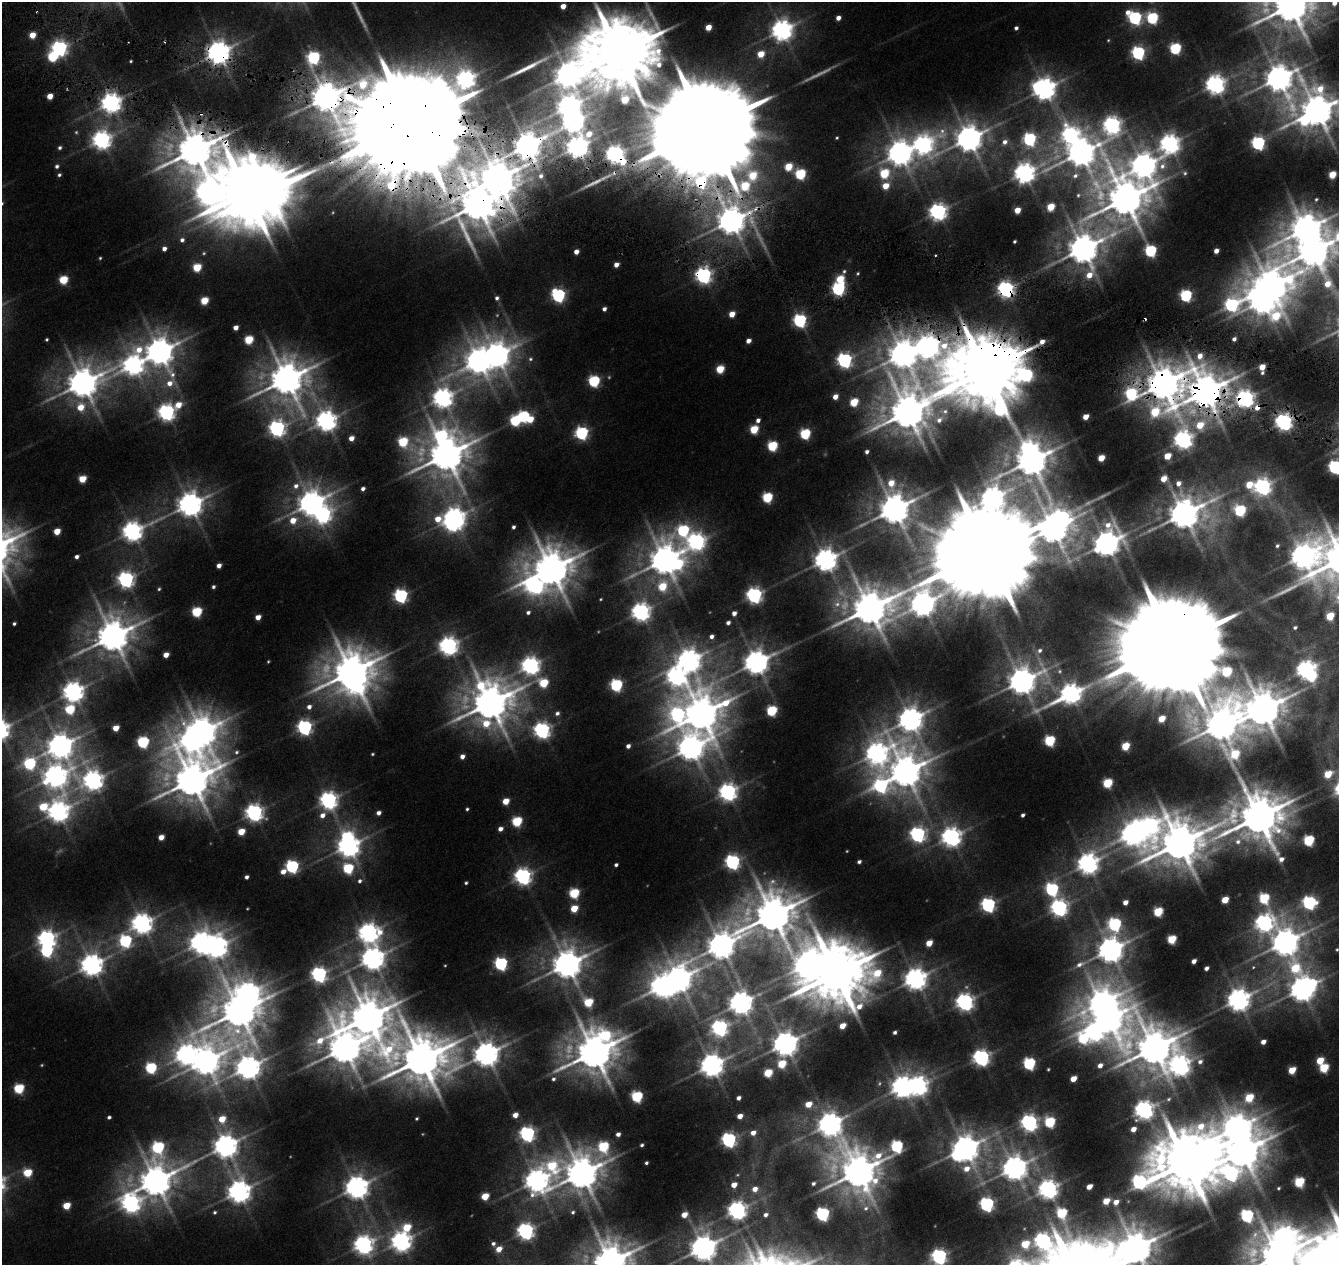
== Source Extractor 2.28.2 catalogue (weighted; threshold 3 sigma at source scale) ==
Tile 11 of 4 x 4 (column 3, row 3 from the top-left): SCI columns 2685-4021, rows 1547-2809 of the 5359 x 5555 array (HDU 1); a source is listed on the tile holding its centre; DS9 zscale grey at full resolution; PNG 1341 x 1267 px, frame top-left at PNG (2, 2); no overlay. Shown black and unused: <1% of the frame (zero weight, under 3 of 6 exposures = <1% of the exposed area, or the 3 px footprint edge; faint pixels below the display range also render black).
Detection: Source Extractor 2.28.2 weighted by HDU 2 'WHT'; one run over the whole footprint, this tile lists its part. Background 0.0186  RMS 0.0027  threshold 0.0111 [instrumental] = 3 sigma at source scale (4.09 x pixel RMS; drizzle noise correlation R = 1.36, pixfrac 0.8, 0.0396/0.0396 arcsec/px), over >= 5 px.
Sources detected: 484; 25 too faint to see at this stretch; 26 inside a brighter object's white glare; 4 cosmic-ray / hot-pixel residue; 2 long thin detections or spike segments (spike, bleed or trail) — not listed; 1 inside a brighter listed object's ellipse — not listed separately; the other 426 listed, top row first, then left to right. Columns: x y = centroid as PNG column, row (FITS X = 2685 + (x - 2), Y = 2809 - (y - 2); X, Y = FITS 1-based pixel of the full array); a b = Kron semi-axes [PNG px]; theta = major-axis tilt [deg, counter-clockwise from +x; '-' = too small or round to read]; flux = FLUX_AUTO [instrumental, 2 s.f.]
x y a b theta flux
1334 3 4 4 - 2.3
563 6 5 4 - 3.5
1290 6 14 12 18 1100
838 18 4 4 - 2.6
1135 18 8 6 -36 73
1152 18 6 6 - 43
708 27 5 4 - 6.2
1016 28 4 4 - 1
782 30 8 8 - 270
32 35 5 5 - 6.7
1108 40 4 4 - 0.34
59 48 7 7 - 140
1175 48 6 5 - 41
219 52 8 8 - 390
619 53 22 17 71 3900
1138 53 6 6 - 70
761 54 5 5 - 8.5
131 61 3 3 - 0.39
568 75 11 8 30 460
1278 78 14 12 -57 560
1215 84 7 7 - 220
1044 89 8 7 - 320
50 96 5 4 - 5.5
326 97 10 10 - 650
111 103 7 7 - 240
1317 111 12 11 - 870
571 113 40 13 -79 620
413 120 53 42 42 18000
1112 125 12 9 64 150
707 127 59 38 55 18000
1070 135 10 9 - 140
837 138 4 3 - 0.41
969 138 10 9 - 540
1029 139 6 6 - 61
102 140 8 7 - 200
1005 142 7 6 - 1.7
1258 143 6 6 - 75
923 144 11 11 - 180
1169 144 8 8 - 220
527 146 11 9 69 550
60 148 5 5 - 0.87
195 150 53 17 -76 1400
900 153 10 8 -69 450
1081 153 11 9 1 640
1143 165 12 10 -22 440
57 166 5 5 - 1
789 167 6 5 - 13
1024 173 9 7 19 260
1185 173 8 7 - 0.92
800 174 6 6 - 35
59 175 5 4 - 0.72
1075 175 11 8 32 2
1332 175 5 5 - 11
541 176 9 8 - 2
885 176 34 10 87 33
497 179 11 10 - 960
246 192 23 18 57 3500
1078 195 8 6 71 0.91
1125 199 16 14 -31 1100
1316 199 6 5 - 0.63
478 204 11 10 - 980
1051 207 5 5 - 12
1017 210 5 4 - 6.2
938 212 7 7 - 170
731 221 11 11 - 570
1306 229 15 10 22 700
182 240 7 6 - 1.4
1014 241 3 3 - 0.6
164 249 5 5 - 1.9
1083 249 15 12 74 710
1150 251 9 6 -65 47
1216 251 4 4 - 2.8
1313 251 19 14 31 860
576 252 4 4 - 2.7
935 255 2 2 - 0.28
100 258 4 4 - 0.44
616 265 5 4 - 2.4
197 267 5 5 - 14
858 273 5 4 - 0.44
703 275 7 7 - 140
840 279 8 6 59 13
63 280 5 5 - 17
1270 286 15 13 -63 820
838 289 6 6 - 68
1006 289 7 6 - 150
558 295 6 6 - 81
1186 295 6 6 - 50
497 298 6 6 - 1.2
204 301 5 5 - 12
1232 305 18 11 65 63
604 309 4 4 - 1.4
732 314 5 4 - 5.3
800 321 6 6 - 70
236 327 4 4 - 2.7
47 339 3 3 - 0.52
1234 339 4 4 - 1.2
249 340 6 5 - 17
748 341 4 4 - 2.4
927 347 9 9 - 340
159 352 14 10 -74 570
903 354 11 10 - 600
496 355 13 11 -87 440
530 359 8 7 - 1.1
844 360 7 7 - 110
479 361 12 10 -75 480
133 365 12 11 - 230
1262 367 5 4 - 6.6
720 369 5 5 - 14
986 370 33 26 5 4300
1262 373 5 4 - 0.61
286 379 15 15 - 920
594 381 6 6 - 42
83 383 15 12 66 690
1162 384 13 12 - 920
1205 392 15 12 -90 1100
1131 394 12 8 51 41
835 397 5 4 - 3.1
443 398 14 9 66 240
1245 399 12 9 -48 180
854 402 6 5 - 15
178 405 8 7 - 5.7
166 412 7 7 - 160
907 412 14 12 14 1100
1155 412 19 10 2 22
523 416 6 6 - 42
1086 417 5 4 - 4.5
530 419 6 5 - 8.6
758 420 5 4 - 1.6
326 421 8 8 - 280
1284 422 7 6 - 170
277 428 9 7 48 140
754 429 6 5 - 16
582 433 6 6 - 68
805 434 6 6 - 33
441 436 17 12 22 56
351 438 5 4 - 2.9
1183 440 18 9 48 210
403 442 19 12 -34 27
772 446 6 5 - 28
867 452 4 4 - 1
446 455 15 13 36 1000
1167 456 5 4 - 8.9
1101 458 5 4 - 7.7
1031 460 16 10 -75 820
1335 467 6 6 - 77
82 479 5 5 - 10
1164 479 8 5 -46 5.5
891 483 15 13 -2 8.2
1249 485 6 6 - 8.6
1262 487 8 7 - 150
363 489 4 4 - 1.3
767 497 6 5 - 29
992 498 7 7 - 340
311 503 10 9 - 480
190 505 9 8 - 420
894 509 10 10 - 730
1240 510 7 6 - 39
1184 514 14 11 20 800
454 518 12 8 8 280
293 520 31 22 6 15
513 527 4 4 - 0.87
1054 527 24 12 46 870
683 530 14 8 26 48
57 531 5 4 - 7.1
132 531 10 7 25 240
696 541 10 8 43 160
1106 543 11 9 58 480
1277 546 5 4 - 0.76
987 551 41 24 67 12000
1302 556 18 11 65 400
77 557 5 4 - 1.4
664 560 11 10 - 720
825 560 9 8 - 350
219 565 5 4 - 2.2
551 569 13 13 - 1100
126 579 7 7 - 140
534 585 20 11 -31 170
662 586 26 18 16 24
213 587 4 4 - 0.75
159 589 5 5 - 0.58
754 595 7 6 - 130
401 596 6 6 - 87
922 604 12 11 - 420
869 608 16 14 9 1000
197 612 6 5 - 28
528 612 6 6 - 1.2
641 612 7 7 - 200
734 613 4 4 - 2
1330 616 6 5 - 13
258 617 5 4 - 3.5
728 623 4 4 - 1.2
14 624 4 3 - 0.66
1295 627 4 4 - 0.77
113 636 13 11 43 830
711 637 5 4 - 1.3
1174 644 49 28 73 16000
448 646 8 7 - 190
166 655 5 4 - 3.7
689 660 9 8 - 360
268 661 3 3 - 0.35
756 662 9 8 - 420
530 665 8 7 - 170
1306 670 8 6 36 210
351 672 18 13 19 1100
676 676 11 9 -49 200
1022 681 12 10 39 550
544 683 8 6 -7 18
616 685 6 6 - 52
73 692 8 7 - 260
1070 694 15 7 25 260
490 703 17 17 - 1100
309 707 7 6 - 2
70 709 7 6 - 21
1263 709 13 12 - 1100
772 711 6 5 - 31
557 713 7 6 - 1.2
701 714 14 12 47 1000
677 715 18 13 68 88
910 719 12 9 74 420
1162 719 5 4 - 9.1
1220 724 16 12 -69 780
304 727 7 6 - 100
116 728 5 4 - 5.7
542 730 7 7 - 140
201 732 12 11 - 640
1049 741 6 5 - 33
143 742 6 6 - 48
60 746 11 10 - 450
628 746 4 4 - 1.7
1125 746 5 5 - 14
690 748 14 10 -2 470
236 752 9 7 40 1.3
877 753 14 11 49 290
372 754 3 3 - 0.4
462 756 5 4 - 2.2
30 764 11 9 36 43
905 772 13 12 - 830
1328 774 6 5 - 11
55 776 11 10 - 330
93 780 10 10 - 240
192 780 19 17 12 1100
1107 783 6 5 - 22
881 786 12 10 5 70
728 792 8 7 - 180
328 800 7 7 - 170
506 801 5 5 - 7.6
43 807 8 7 - 14
467 809 4 3 - 0.54
58 812 10 8 44 270
254 813 7 7 - 170
379 813 4 4 - 1.6
322 815 9 6 48 2.6
1023 815 4 4 - 0.98
1259 817 17 16 - 1400
517 821 6 5 - 27
500 829 5 4 - 2
1137 831 38 13 29 560
241 832 5 5 - 8.3
917 834 8 7 - 100
161 837 5 4 - 4.1
951 837 8 8 - 230
1309 840 6 5 - 34
1179 843 17 13 23 1300
348 846 8 7 - 330
732 862 7 7 - 110
859 862 4 4 - 0.97
1088 864 8 7 - 280
616 865 4 3 - 0.8
292 866 6 6 - 67
348 868 10 7 64 29
283 872 5 5 - 2.8
523 876 7 7 - 150
246 877 4 4 - 1.2
360 881 6 5 - 1.1
466 883 4 3 - 0.58
1052 889 7 7 - 59
574 893 6 6 - 27
1264 898 7 6 - 28
1225 900 5 4 - 8.4
1125 902 4 4 - 2.6
1309 903 7 6 - 73
988 905 7 6 - 91
574 908 5 5 - 10
1059 908 7 7 - 150
1158 912 6 5 - 21
773 915 18 16 -1 1300
142 923 8 8 - 270
1264 923 11 8 30 160
1114 924 8 7 - 60
369 933 9 8 - 220
47 939 8 7 - 190
1171 939 5 5 - 18
125 941 8 8 - 54
201 942 10 8 64 320
1285 942 12 9 33 570
929 943 5 4 - 6.6
721 945 12 9 49 590
1337 949 5 4 - 0.49
1110 950 14 11 77 490
47 951 8 7 - 41
373 959 11 9 44 350
1194 961 5 4 - 2.1
501 964 6 6 - 66
567 964 12 10 44 670
92 965 9 9 - 320
445 965 3 2 - 0.26
1253 967 6 6 - 0.72
1206 968 5 4 - 1.5
1295 968 28 26 -8 26
319 974 7 6 - 120
836 974 20 17 39 2600
678 979 10 9 - 510
915 979 8 8 - 330
1302 989 8 8 - 420
1238 1000 11 8 27 360
588 1002 9 6 -53 19
965 1002 7 7 - 180
741 1003 8 8 - 390
239 1011 14 12 -5 1000
368 1017 15 14 - 1200
1108 1018 12 9 24 620
842 1026 5 4 - 5.7
719 1028 8 7 - 140
895 1032 4 3 - 0.93
605 1035 30 14 -16 37
1083 1038 11 7 -42 31
1263 1042 5 4 - 2.5
785 1044 8 7 - 460
344 1048 14 12 -30 860
1154 1048 17 16 - 1100
594 1052 15 13 -20 1200
187 1054 13 8 65 260
486 1054 9 9 - 450
981 1058 7 7 - 150
421 1059 22 17 -5 1500
1320 1060 6 5 - 9.2
205 1061 14 10 76 550
1200 1061 6 5 - 1.1
1029 1063 6 6 - 52
782 1064 7 6 - 15
42 1065 4 3 - 0.33
712 1065 8 8 - 390
1100 1065 6 5 - 2.2
1179 1065 10 8 53 260
248 1067 13 11 -77 410
151 1068 6 6 - 35
1324 1068 6 5 - 20
1292 1070 5 5 - 10
768 1073 5 5 - 15
553 1079 7 6 - 1.1
1073 1079 5 4 - 5.1
918 1086 8 7 - 210
902 1087 8 7 - 320
19 1088 6 5 - 27
637 1096 6 6 - 40
738 1098 4 4 - 1.5
1249 1098 6 5 - 15
1169 1099 6 5 - 0.54
809 1104 6 5 - 6.1
1144 1110 8 7 - 210
515 1115 5 4 - 3.3
740 1116 5 4 - 3.5
109 1117 4 4 - 0.89
416 1118 4 3 - 0.45
1050 1122 6 6 - 32
1029 1123 7 7 - 160
830 1124 10 9 - 380
1236 1128 13 10 16 580
1133 1129 5 4 - 3.1
753 1133 6 5 - 2.9
527 1134 7 7 - 120
618 1134 5 4 - 1.6
729 1140 7 6 - 98
642 1145 4 3 - 0.67
226 1146 16 10 -86 390
897 1146 9 6 45 48
158 1147 13 11 42 47
603 1147 14 13 - 34
965 1148 10 9 - 550
1242 1151 13 10 17 1000
1186 1162 20 18 58 2700
646 1163 4 3 - 0.66
552 1166 23 19 -62 29
1014 1168 12 11 - 420
859 1171 15 14 - 990
27 1173 6 5 - 16
582 1173 13 11 -79 880
1231 1174 21 14 -9 110
156 1181 13 11 14 780
536 1181 11 9 -48 350
1139 1182 12 9 35 83
1299 1182 6 5 - 27
813 1183 5 4 - 0.86
734 1185 5 4 - 4
357 1187 9 8 - 370
1089 1187 5 4 - 3.5
1278 1188 3 3 - 0.41
755 1189 6 6 - 2.8
1048 1189 7 7 - 230
239 1192 9 9 - 340
485 1196 5 5 - 10
1106 1201 5 4 - 7.1
1116 1202 5 4 - 2.8
131 1203 12 9 -65 190
986 1204 6 6 - 86
66 1206 5 5 - 9.7
737 1210 7 7 - 200
215 1212 6 6 - 0.73
573 1212 8 7 - 1.2
822 1214 6 6 - 77
684 1215 5 4 - 4
765 1215 4 4 - 1.2
407 1227 8 6 -5 13
526 1231 7 7 - 150
401 1241 8 8 - 250
1043 1241 47 26 54 260
493 1244 7 6 - 1.2
363 1245 9 8 - 220
703 1248 9 8 - 510
1135 1248 33 10 -74 850
499 1249 6 5 - 4.6
939 1256 7 7 - 110
1278 1256 41 13 -51 1200
610 1262 13 13 - 1000
1083 1262 8 7 - 550
1310 1262 27 23 70 210
Overlapping masked pixels (flux is a lower limit): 22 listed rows (the first 20) at x y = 219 52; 326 97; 571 113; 413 120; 707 127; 527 146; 195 150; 497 179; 246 192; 478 204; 731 221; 1083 249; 703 275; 1006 289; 927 347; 986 370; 1162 384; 1205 392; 1131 394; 1245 399
Isophote crosses this tile's border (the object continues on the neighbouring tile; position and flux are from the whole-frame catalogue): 17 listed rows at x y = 1334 3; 1290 6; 619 53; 1317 111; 413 120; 1306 229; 1313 251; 1335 467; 1337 949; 1043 1241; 703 1248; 1135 1248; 939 1256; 1278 1256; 610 1262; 1083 1262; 1310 1262